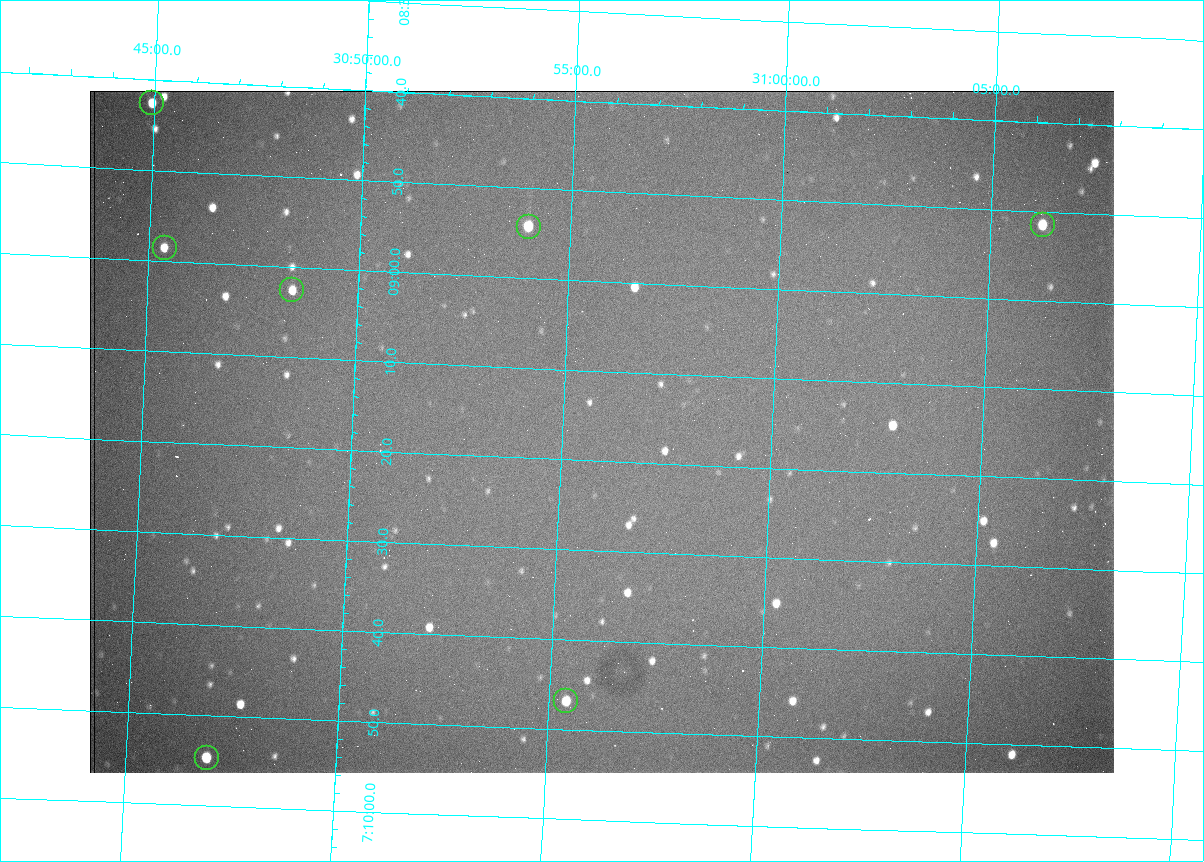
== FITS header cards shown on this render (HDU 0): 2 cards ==
NAXIS1  =                 1024 /fastest changing axis
NAXIS2  =                  682 /next to fastest changing axis

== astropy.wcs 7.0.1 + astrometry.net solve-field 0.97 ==
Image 1024 x 682 px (HDU 0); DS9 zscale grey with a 90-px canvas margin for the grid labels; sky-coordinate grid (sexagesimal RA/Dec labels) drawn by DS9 from the SOLVED WCS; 7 Tycho-2 reference stars matched to detected sources circled (green)
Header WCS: RA---TAN/DEC--TAN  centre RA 07:09:17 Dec +30:56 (107.32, +30.93 deg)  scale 1.43 arcsec/px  FOV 24.4' x 16.3'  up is -93 deg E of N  parity flipped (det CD > 0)
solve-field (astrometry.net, Tycho-2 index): VERIFIED the header's WCS against the Tycho-2 star catalogue (7 matches, 0 conflicts) and refined it, rather than solving blind
Solved WCS: RA---TAN-SIP/DEC--TAN-SIP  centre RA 07:09:17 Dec +30:56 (107.32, +30.93 deg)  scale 1.43 arcsec/px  FOV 24.4' x 16.3'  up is -93 deg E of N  parity flipped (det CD > 0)
The solver's refit moves the header's centre by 2.5 arcsec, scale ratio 0.9995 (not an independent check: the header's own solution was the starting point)
Tycho-2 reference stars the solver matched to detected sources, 7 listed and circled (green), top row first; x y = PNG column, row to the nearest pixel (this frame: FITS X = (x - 90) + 1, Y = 682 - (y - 91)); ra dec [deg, ICRS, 3 dp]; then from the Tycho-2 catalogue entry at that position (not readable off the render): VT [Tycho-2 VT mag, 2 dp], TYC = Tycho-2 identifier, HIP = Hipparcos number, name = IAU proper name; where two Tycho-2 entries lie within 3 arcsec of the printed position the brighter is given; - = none
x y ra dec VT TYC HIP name
152 103 107.177 +30.749 11.91 2438-477-1 - -
1043 225 107.215 +31.104 11.64 2438-821-1 - -
529 227 107.226 +30.900 10.76 2438-883-1 - -
165 248 107.244 +30.756 12.13 2438-718-1 - -
292 290 107.261 +30.807 12.26 2438-856-1 - -
566 701 107.445 +30.924 11.38 2438-1056-1 - -
207 758 107.478 +30.782 11.68 2438-545-1 - -